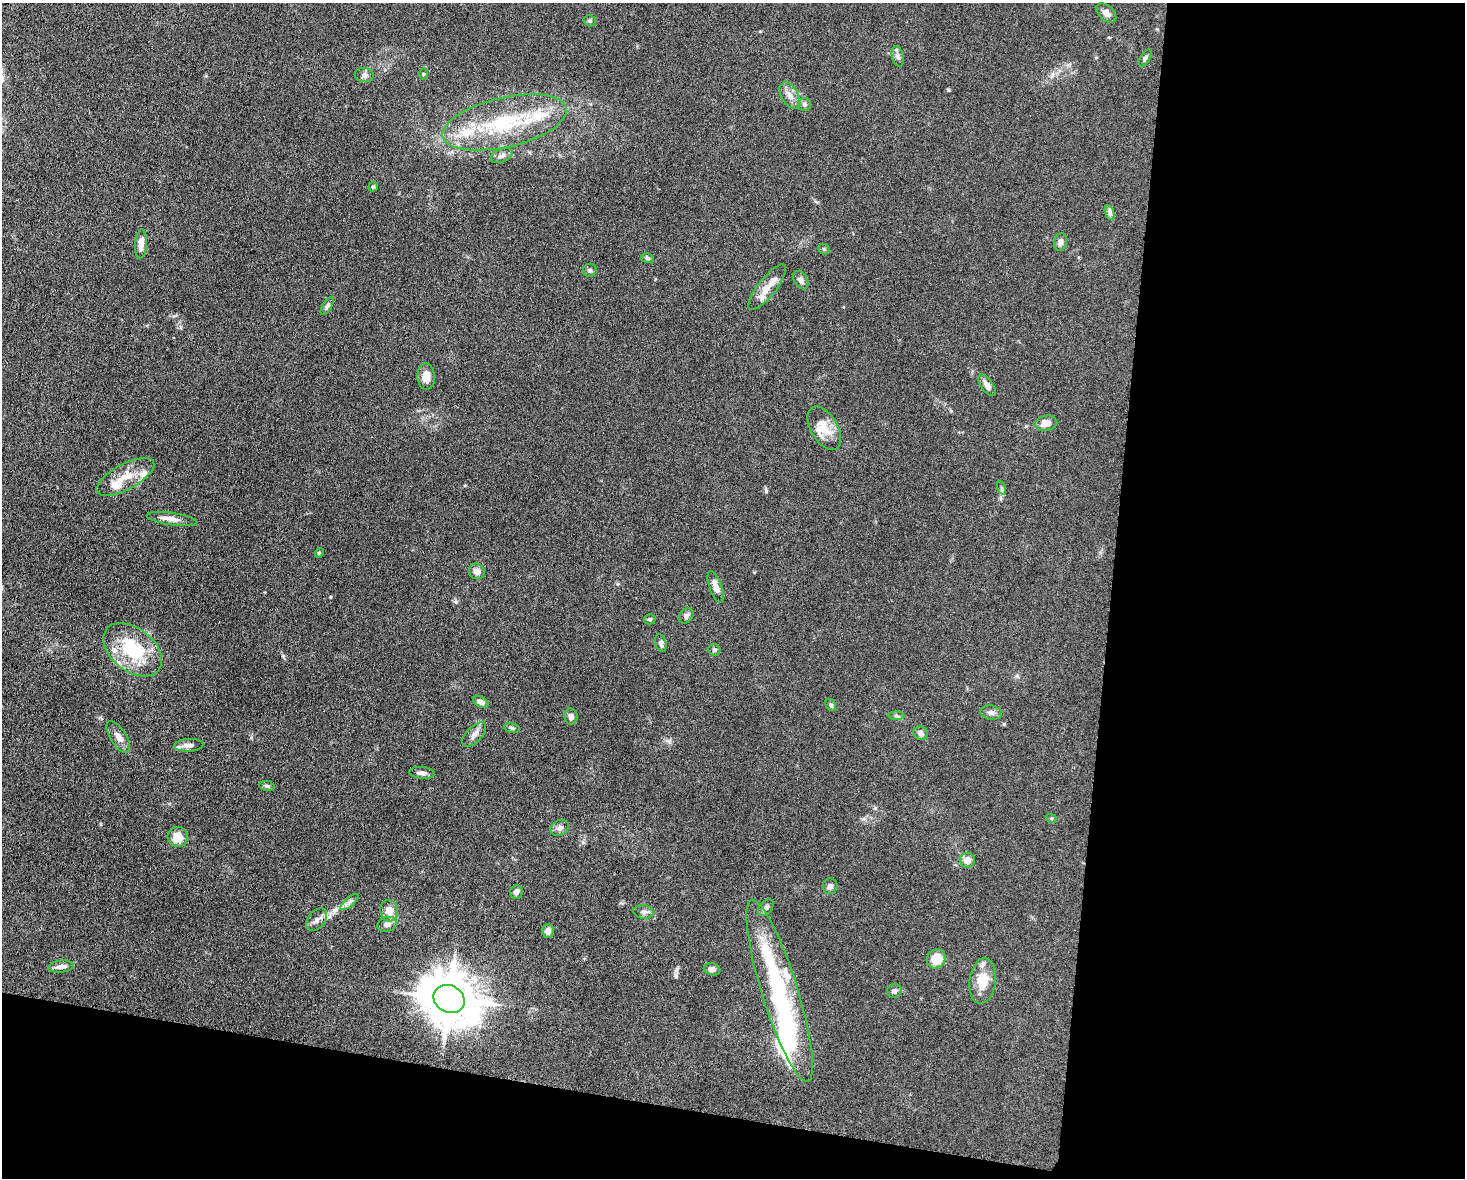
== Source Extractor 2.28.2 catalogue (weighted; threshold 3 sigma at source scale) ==
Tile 12 of 3 x 4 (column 3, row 4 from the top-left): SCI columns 3157-4619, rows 8-1183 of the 4746 x 4720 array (HDU 1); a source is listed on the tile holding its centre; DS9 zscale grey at full resolution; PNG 1467 x 1180 px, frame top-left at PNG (2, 3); each listed source drawn as its Kron ellipse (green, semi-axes under 4 px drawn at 4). Shown black and unused: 30% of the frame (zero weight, under 5 of 10 exposures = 2% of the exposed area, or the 3 px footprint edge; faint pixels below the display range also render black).
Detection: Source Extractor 2.28.2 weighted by HDU 2 'WHT'; one run over the whole footprint, this tile lists its part. Background 0.023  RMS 0.0021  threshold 0.00866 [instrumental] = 3 sigma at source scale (4.09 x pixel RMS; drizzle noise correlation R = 1.36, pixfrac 0.8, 0.05/0.05 arcsec/px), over >= 5 px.
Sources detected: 80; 2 inside a brighter object's white glare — neither listed nor drawn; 11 inside a brighter listed object's ellipse — not listed separately; the other 67 listed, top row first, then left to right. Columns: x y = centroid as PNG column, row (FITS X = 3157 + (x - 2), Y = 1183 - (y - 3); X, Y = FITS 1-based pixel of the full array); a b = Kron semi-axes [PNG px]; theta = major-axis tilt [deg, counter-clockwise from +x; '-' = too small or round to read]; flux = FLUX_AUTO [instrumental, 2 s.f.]
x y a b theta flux
1106 13 11 7 -43 1.1
590 21 6 5 - 0.39
898 56 10 6 -77 0.66
1145 58 9 4 60 0.43
424 74 6 4 -90 0.23
364 75 9 7 -5 0.66
790 95 14 8 -57 1.5
804 104 6 6 - 0.5
505 122 63 25 13 19
502 156 11 6 24 0.74
373 187 5 4 - 0.26
1110 212 8 4 -72 0.51
1060 242 9 6 75 0.8
141 244 14 6 86 1.5
824 249 6 5 - 0.31
647 258 6 5 - 0.35
590 270 7 6 - 0.44
801 280 10 6 -60 0.84
767 287 28 9 52 2.7
327 306 10 4 58 0.45
426 377 13 9 -86 1.9
987 385 12 6 -55 1.1
1046 423 11 7 10 1.8
824 428 24 13 -60 3.2
125 477 32 13 28 4.1
1002 488 7 4 -71 0.33
172 519 25 6 -8 1.6
319 553 5 4 - 0.19
477 571 8 7 - 1.1
716 587 16 6 -71 1.4
686 616 9 6 49 0.66
650 619 6 5 - 0.34
661 643 9 5 -73 0.65
133 650 33 21 -38 12
714 650 6 5 - 0.46
481 702 8 5 -24 0.83
831 705 6 5 - 0.39
991 712 11 7 -9 0.84
571 716 8 6 -84 0.67
896 716 8 4 -1 0.37
512 728 8 5 -13 0.39
921 733 7 6 - 0.87
474 735 15 7 46 1.1
118 737 18 8 -58 1.4
189 745 14 6 4 0.92
422 773 13 6 -6 0.77
267 786 8 5 -11 0.39
1051 818 6 3 -18 0.22
560 828 9 7 26 0.79
178 837 10 10 - 2.6
967 860 7 7 - 1.5
830 886 8 7 - 0.65
516 892 7 6 - 0.69
350 902 11 3 40 0.55
766 908 10 6 49 0.64
389 911 11 9 -77 1.9
643 912 10 6 -10 0.71
317 920 13 8 50 1.1
387 924 10 7 18 0.75
548 931 7 6 - 1
936 959 10 9 - 3.6
61 967 13 6 6 1.1
712 969 8 6 -13 0.84
983 981 23 13 83 4.5
780 991 95 18 -73 30
894 991 7 6 - 0.7
449 999 16 13 -25 940